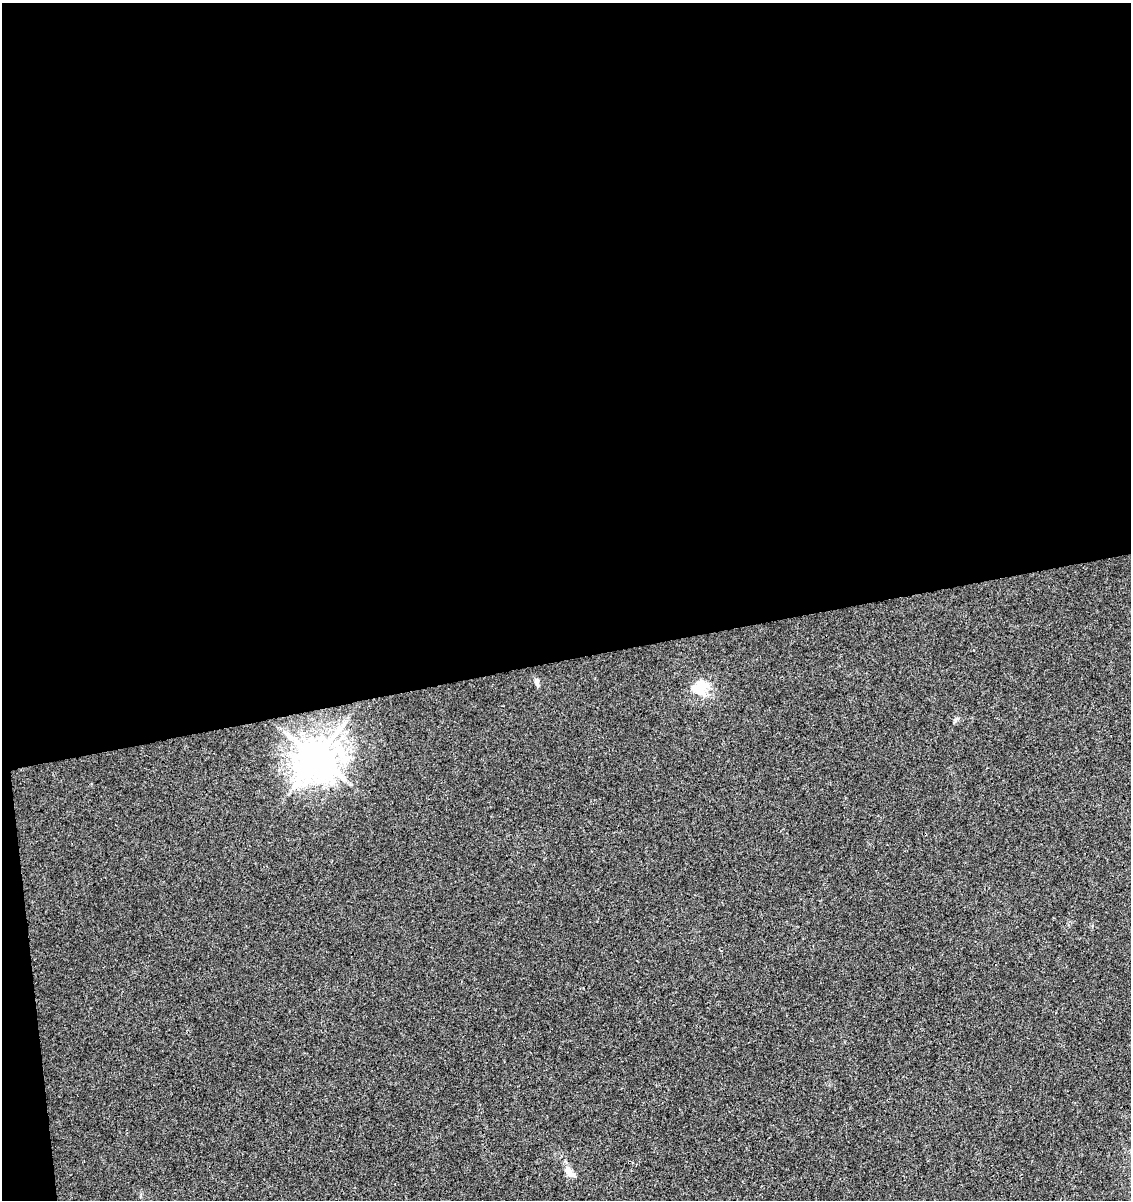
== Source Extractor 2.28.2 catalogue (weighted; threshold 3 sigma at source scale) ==
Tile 1 of 4 x 4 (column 1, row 1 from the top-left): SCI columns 79-1207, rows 3651-4848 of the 4626 x 4904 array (HDU 1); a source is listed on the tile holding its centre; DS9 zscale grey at full resolution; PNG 1133 x 1202 px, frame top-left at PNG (2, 3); no overlay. Shown black and unused: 56% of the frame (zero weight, under 3 of 4 exposures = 5% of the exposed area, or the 3 px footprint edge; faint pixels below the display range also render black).
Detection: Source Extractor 2.28.2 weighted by HDU 2 'WHT'; one run over the whole footprint, this tile lists its part. Background 0.00448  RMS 0.0026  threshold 0.0118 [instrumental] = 3 sigma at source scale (4.5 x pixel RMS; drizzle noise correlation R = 1.50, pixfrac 1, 0.0396/0.0396 arcsec/px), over >= 5 px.
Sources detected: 6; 1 inside a brighter object's white glare — not listed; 1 inside a brighter listed object's ellipse — not listed separately; the other 4 listed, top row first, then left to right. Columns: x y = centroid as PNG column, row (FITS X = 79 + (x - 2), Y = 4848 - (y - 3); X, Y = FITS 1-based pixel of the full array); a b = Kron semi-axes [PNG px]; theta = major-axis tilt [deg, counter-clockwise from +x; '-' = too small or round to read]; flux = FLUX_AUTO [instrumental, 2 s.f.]
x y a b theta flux
537 682 10 5 -82 1
700 684 22 12 -15 4.1
316 757 12 12 - 690
570 1172 21 8 -48 2.1